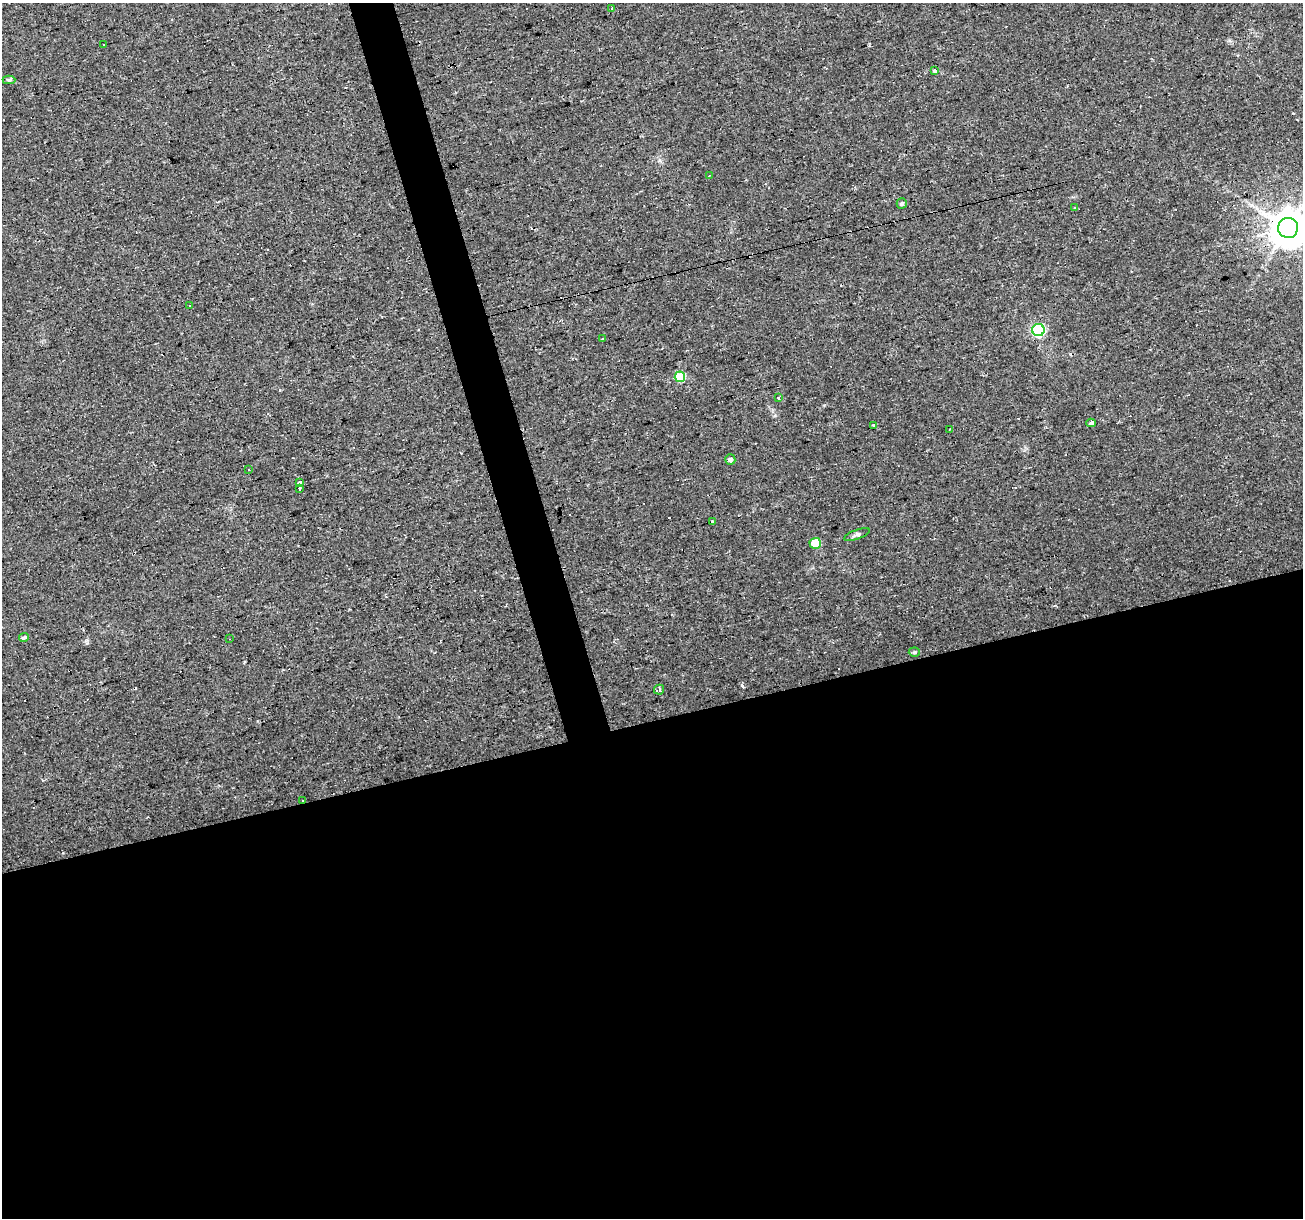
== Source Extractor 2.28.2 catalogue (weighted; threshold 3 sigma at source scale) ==
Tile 15 of 4 x 4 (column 3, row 4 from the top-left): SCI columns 2603-3903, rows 48-1263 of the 5204 x 5007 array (HDU 1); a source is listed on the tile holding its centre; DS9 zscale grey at full resolution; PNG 1305 x 1220 px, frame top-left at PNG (2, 3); each listed source drawn as its Kron ellipse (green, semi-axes under 4 px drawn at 4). Shown black and unused: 43% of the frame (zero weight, under 2 of 3 exposures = <1% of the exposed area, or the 3 px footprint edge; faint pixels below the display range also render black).
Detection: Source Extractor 2.28.2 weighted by HDU 2 'WHT'; one run over the whole footprint, this tile lists its part. Background 0.0333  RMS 0.0067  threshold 0.0302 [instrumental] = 3 sigma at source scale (4.5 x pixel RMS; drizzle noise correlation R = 1.50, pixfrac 1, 0.0396/0.0396 arcsec/px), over >= 5 px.
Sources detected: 40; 12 cosmic-ray / hot-pixel residue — neither listed nor drawn; the other 28 listed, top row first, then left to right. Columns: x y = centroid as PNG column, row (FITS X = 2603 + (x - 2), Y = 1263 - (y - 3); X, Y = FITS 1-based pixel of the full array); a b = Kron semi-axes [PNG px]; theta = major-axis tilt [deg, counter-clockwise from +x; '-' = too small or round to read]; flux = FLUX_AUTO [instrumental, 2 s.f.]
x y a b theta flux
612 8 3 3 - 4.1
104 45 2 2 - 0.63
935 70 4 3 - 24
9 80 6 4 1 1.3
709 176 3 2 - 1.3
902 203 5 5 - 1.4
1075 208 3 2 - 1.2
1288 228 10 10 - 1800
190 306 3 2 - 0.61
1038 330 6 6 - 94
603 339 3 2 - 1.8
680 377 5 5 - 32
778 397 3 3 - 3.4
1091 423 5 3 - 19
873 425 3 3 - 1.3
950 429 4 3 - 0.58
730 460 5 5 - 2
248 470 3 3 - 0.89
300 483 3 3 - 120
299 488 3 3 - 0.94
712 522 3 3 - 2.6
857 534 13 5 20 1.9
815 543 5 5 - 17
24 638 5 4 - 2.1
230 639 2 2 - 0.35
914 652 5 4 - 1.1
659 690 5 5 - 3
302 800 3 3 - 3.1
Overlapping masked pixels (flux is a lower limit): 2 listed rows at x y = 1288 228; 302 800
Isophote crosses this tile's border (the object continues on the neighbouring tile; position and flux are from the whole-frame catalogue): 1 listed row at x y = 1288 228
Unlisted compact peaks at least as high as the median listed source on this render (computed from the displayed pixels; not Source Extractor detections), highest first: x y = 87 643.